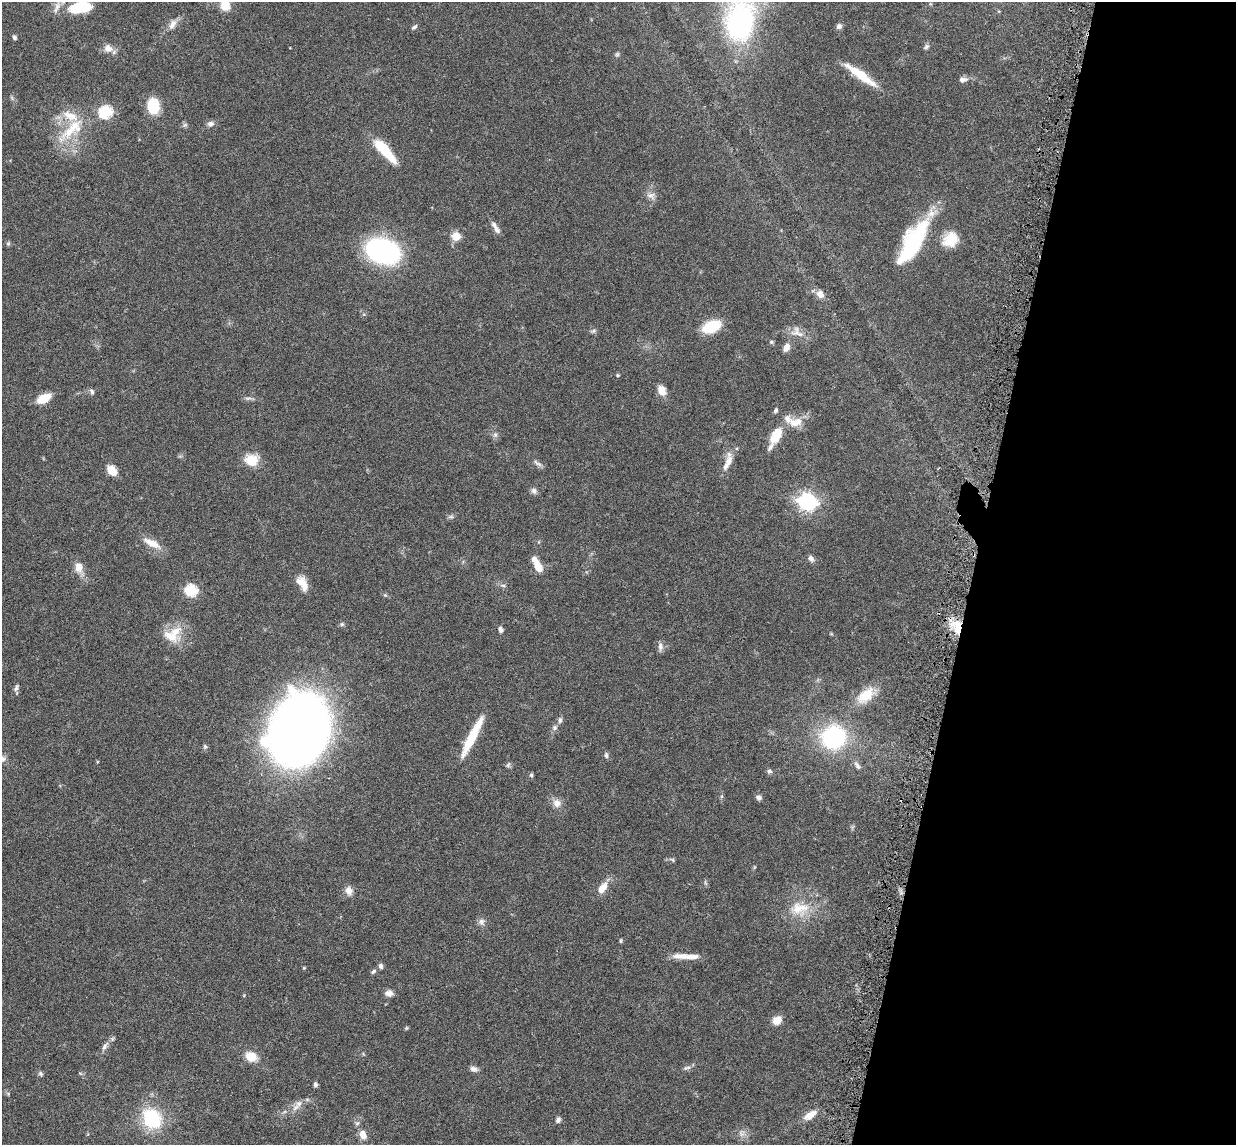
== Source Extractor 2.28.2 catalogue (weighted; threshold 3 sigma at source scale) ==
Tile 8 of 4 x 4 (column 4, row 2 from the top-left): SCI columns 3790-5023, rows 2440-3582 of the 5085 x 5014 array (HDU 1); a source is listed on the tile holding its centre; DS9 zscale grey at full resolution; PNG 1238 x 1147 px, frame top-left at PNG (2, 2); no overlay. Shown black and unused: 21% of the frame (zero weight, under 3 of 6 exposures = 3% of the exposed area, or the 3 px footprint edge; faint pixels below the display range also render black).
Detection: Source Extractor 2.28.2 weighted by HDU 2 'WHT'; one run over the whole footprint, this tile lists its part. Background 0.0461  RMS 0.0033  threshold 0.0133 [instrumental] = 3 sigma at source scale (4.09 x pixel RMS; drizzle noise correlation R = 1.36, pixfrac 0.8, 0.05/0.05 arcsec/px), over >= 5 px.
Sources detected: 110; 2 inside a brighter object's white glare — not listed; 6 inside a brighter listed object's ellipse — not listed separately; the other 102 listed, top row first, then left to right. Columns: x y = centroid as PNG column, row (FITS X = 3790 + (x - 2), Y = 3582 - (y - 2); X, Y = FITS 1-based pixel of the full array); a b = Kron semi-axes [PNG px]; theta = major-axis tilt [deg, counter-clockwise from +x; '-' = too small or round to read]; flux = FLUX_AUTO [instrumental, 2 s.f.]
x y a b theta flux
225 5 12 11 - 4
80 7 26 13 10 11
172 24 15 7 61 1.9
740 24 63 23 83 72
839 26 7 6 - 0.95
414 27 7 4 29 0.57
14 37 6 4 -59 0.54
926 47 8 6 56 0.68
108 48 13 10 -18 2.1
617 54 6 5 - 0.5
860 75 39 8 -35 9.1
962 80 10 7 9 1.4
153 105 13 10 88 11
106 112 7 6 - 32
210 124 9 7 17 1.2
72 129 44 16 41 12
385 151 33 9 -48 11
651 196 12 9 -29 1.7
495 228 18 6 -59 1.7
456 236 5 5 - 9.9
950 239 19 16 40 6.8
913 240 55 18 59 27
8 244 6 5 - 0.47
383 251 26 18 -18 60
820 294 10 8 -54 2
711 327 14 8 21 15
594 331 7 5 21 0.61
797 333 17 12 18 3.1
771 342 6 5 - 0.43
786 347 10 7 64 1.9
617 375 4 4 - 0.38
662 390 10 8 -63 3.3
92 392 8 5 -63 0.72
44 398 15 8 27 5.3
248 398 11 4 4 0.74
776 410 6 4 57 0.63
796 422 22 12 8 4.5
777 434 10 8 67 5.8
495 435 8 6 -69 0.83
770 447 36 11 63 3.1
252 460 14 12 -1 6.5
729 461 17 10 80 2.6
537 463 14 5 -30 1
112 470 9 7 -50 5.7
534 491 8 7 - 0.98
807 502 7 7 - 130
451 517 9 4 8 0.58
152 543 25 9 -26 3.8
811 558 9 6 -50 1.1
538 566 13 7 -66 4.2
79 567 12 9 -86 3.1
302 583 17 9 -58 4.2
503 585 8 4 -9 0.58
191 590 6 6 - 29
385 595 6 4 -43 0.41
342 624 7 5 15 0.56
957 627 20 12 -69 7
500 629 8 5 -69 0.85
171 636 27 12 -24 5
660 646 12 6 -84 1.2
16 688 10 5 64 0.78
866 695 25 14 40 6.8
560 720 9 5 89 0.78
554 728 8 7 - 0.88
299 730 49 38 67 380
833 737 20 19 - 36
470 741 60 8 62 9.8
205 747 6 5 - 0.53
606 755 8 5 -80 0.63
2 759 9 9 - 1.3
508 765 8 4 63 0.53
857 765 12 5 -56 1
769 771 7 5 0 0.72
531 775 6 4 76 0.48
759 797 7 6 - 1
557 803 11 10 - 2.2
672 860 8 4 -28 0.48
705 883 9 3 -69 0.41
602 888 17 8 53 3.4
349 891 11 9 -71 1.9
799 908 30 17 10 8.5
481 922 10 8 82 1.2
621 941 6 4 87 0.38
680 956 23 8 1 3
381 966 7 6 - 0.78
304 968 5 3 - 0.26
373 971 8 5 39 0.6
389 993 9 7 3 1.7
777 1020 10 8 37 3.3
406 1028 5 5 - 0.34
105 1046 13 6 60 1.4
251 1056 12 10 -29 4.6
687 1068 11 4 6 0.76
474 1069 10 6 -13 1.1
41 1074 7 6 - 0.6
315 1084 5 4 - 0.76
299 1104 9 9 - 1.7
810 1115 18 8 34 2.9
151 1119 18 15 -60 21
558 1120 8 5 65 0.88
363 1134 11 8 -66 2.4
741 1134 7 4 -72 0.82
Overlapping masked pixels (flux is a lower limit): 1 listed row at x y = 957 627
Isophote crosses this tile's border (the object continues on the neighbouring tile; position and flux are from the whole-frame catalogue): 4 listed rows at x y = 225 5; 80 7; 740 24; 2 759